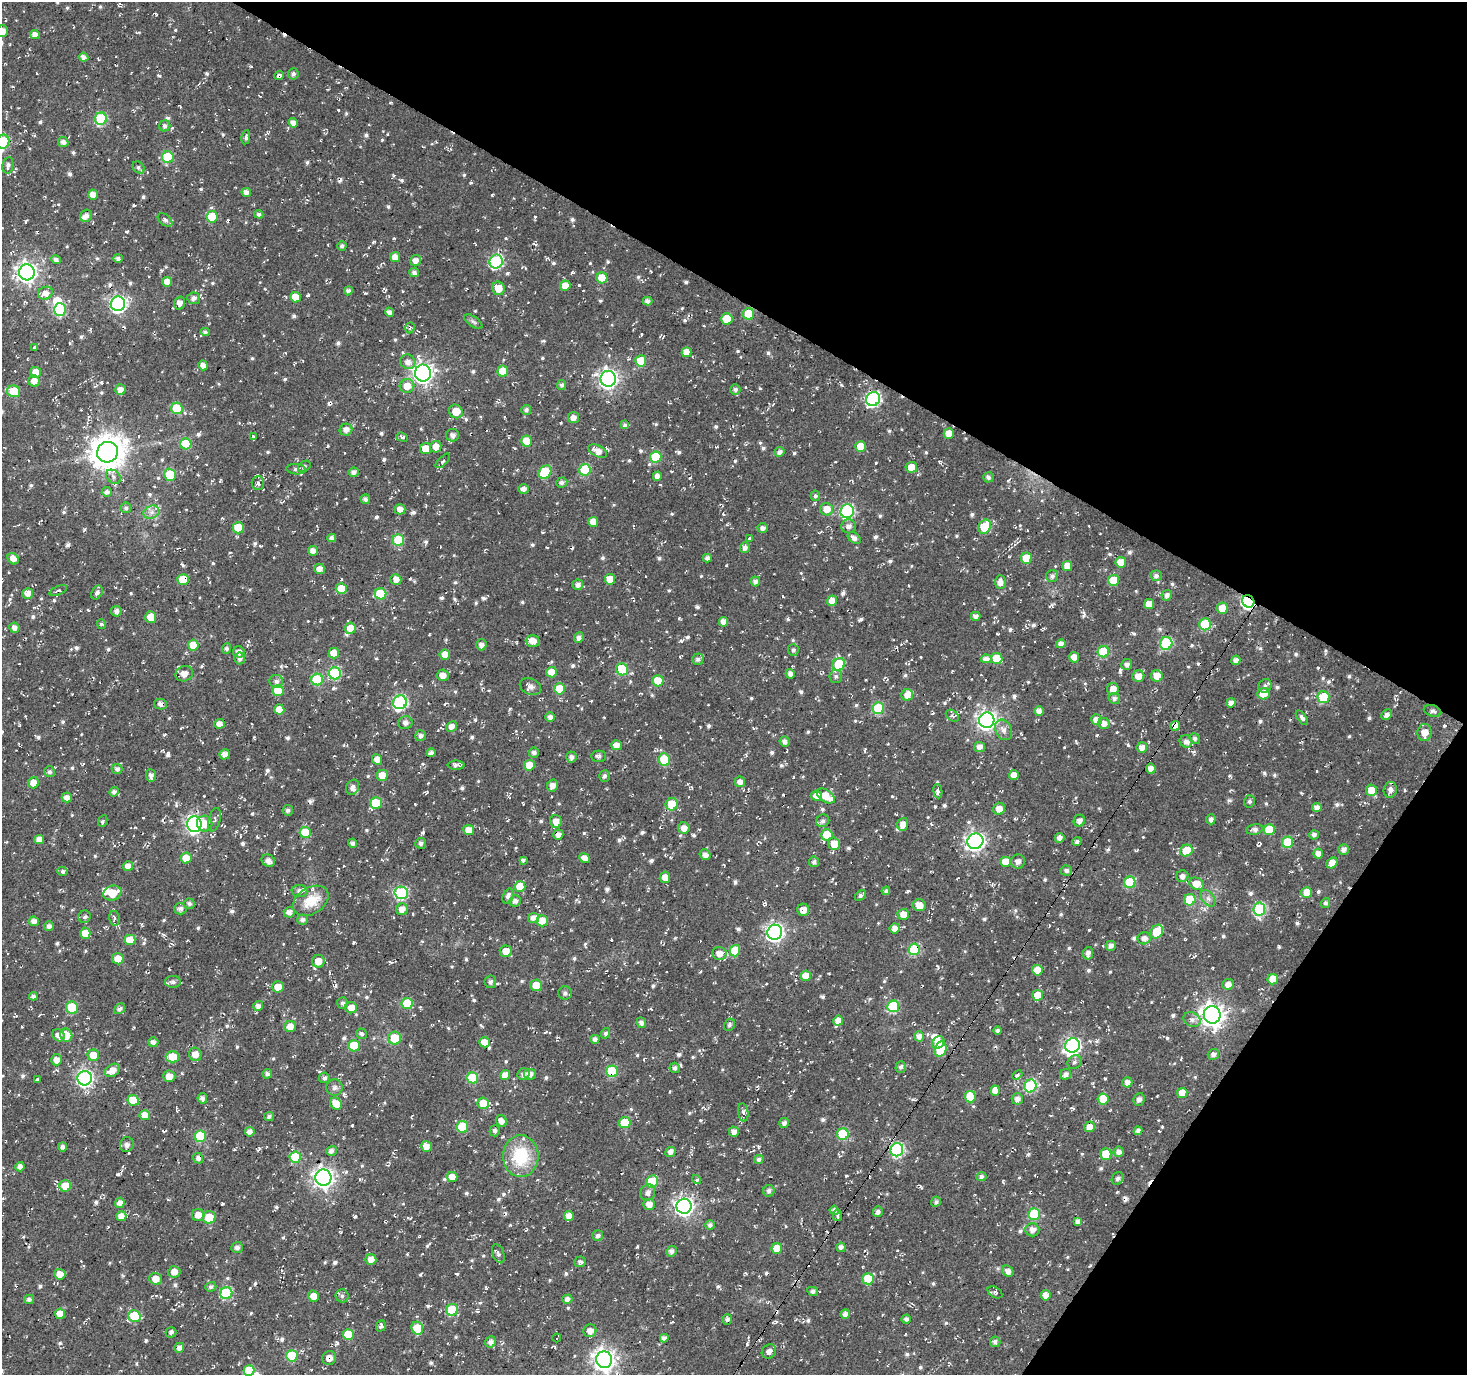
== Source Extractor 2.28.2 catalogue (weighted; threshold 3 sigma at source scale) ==
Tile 8 of 4 x 4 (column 4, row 2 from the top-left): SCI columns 4399-5863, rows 3003-4375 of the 5863 x 5936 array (HDU 1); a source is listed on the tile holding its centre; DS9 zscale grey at full resolution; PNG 1469 x 1377 px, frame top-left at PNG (2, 2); each listed source drawn as its Kron ellipse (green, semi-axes under 4 px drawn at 4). Shown black and unused: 30% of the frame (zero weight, under 2 of 3 exposures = <1% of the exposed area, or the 3 px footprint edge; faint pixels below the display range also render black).
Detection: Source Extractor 2.28.2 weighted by HDU 2 'WHT'; one run over the whole footprint, this tile lists its part. Background -0.00386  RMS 0.0082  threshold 0.037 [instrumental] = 3 sigma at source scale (4.5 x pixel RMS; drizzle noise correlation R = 1.50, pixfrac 1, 0.0396/0.0396 arcsec/px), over >= 5 px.
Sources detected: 1055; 3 inside a brighter object's white glare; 36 cosmic-ray / hot-pixel residue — neither listed nor drawn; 11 inside a brighter listed object's ellipse — not listed separately; of the other 1005, all 500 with FLUX_AUTO >= 2.1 (the completeness limit of this list) listed and drawn (505 fainter detections not listed), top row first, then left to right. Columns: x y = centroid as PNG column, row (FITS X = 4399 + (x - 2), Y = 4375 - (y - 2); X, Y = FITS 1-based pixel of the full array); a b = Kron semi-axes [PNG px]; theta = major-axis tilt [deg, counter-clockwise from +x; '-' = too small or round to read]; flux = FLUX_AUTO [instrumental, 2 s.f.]
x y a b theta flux
2 31 6 5 - 7.8
35 35 5 4 - 4.8
84 57 5 4 - 4.2
293 74 5 5 - 2.5
279 76 4 4 - 4.3
101 119 6 6 - 65
293 123 5 4 - 4.9
165 126 5 5 - 2.9
246 137 7 4 79 2.2
3 142 7 6 - 57
63 142 5 5 - 3.9
168 157 6 5 - 50
8 165 8 5 80 2.6
139 167 7 5 -46 2.2
246 192 5 4 - 4.4
93 195 5 5 - 7.3
259 214 4 4 - 2.4
86 216 6 5 - 4
212 217 5 5 - 28
165 220 8 5 -40 3.2
342 246 4 4 - 2.5
395 257 5 5 - 6.9
56 259 5 4 - 2.8
118 259 5 4 - 2.4
415 261 5 5 - 5.3
496 262 7 6 - 100
27 272 8 7 - 440
414 272 5 4 - 2.9
602 278 5 5 - 16
167 282 5 5 - 7.6
565 286 5 5 - 8.8
498 288 7 6 - 12
348 291 4 4 - 3.1
45 293 8 6 25 6.4
295 297 5 5 - 12
194 298 6 6 - 3.5
648 301 5 4 - 3.5
179 303 6 5 - 5.5
118 304 7 7 - 230
60 310 6 6 - 59
389 312 4 4 - 3.6
749 314 6 5 - 31
727 319 6 5 - 19
473 322 10 5 -35 2.2
410 328 5 4 - 2.2
205 332 4 4 - 2.2
34 347 3 3 - 19
686 352 5 5 - 7
641 361 6 5 - 23
408 362 8 7 - 4.9
203 365 5 4 - 5.8
503 371 5 5 - 13
36 372 5 5 - 12
423 373 8 8 - 420
608 379 8 7 - 370
34 381 6 5 - 7.2
562 385 5 4 - 2.5
407 386 7 7 - 9.2
120 389 5 5 - 5
735 389 5 5 - 2.2
14 391 7 5 -21 32
873 399 7 6 - 140
177 408 6 5 - 34
526 410 5 4 - 2.2
456 411 7 6 - 13
573 418 5 5 - 5.6
625 425 4 4 - 2.2
346 430 6 6 - 4.7
949 433 5 5 - 7.3
453 435 6 6 - 4.8
253 436 3 3 - 3.3
402 437 6 4 -17 2.2
527 441 5 5 - 18
186 444 6 5 - 23
861 446 5 5 - 17
436 447 6 5 - 7
426 449 5 5 - 11
598 451 10 5 -28 7.6
107 452 11 10 - 1600
780 452 5 5 - 3.9
656 457 6 5 - 32
443 461 9 4 46 2.3
304 466 7 5 34 2.1
911 467 5 5 - 9.7
296 469 9 5 -4 2.2
585 470 6 5 - 41
353 472 5 5 - 3.7
545 472 7 6 - 45
170 475 6 5 - 29
657 476 4 4 - 4.8
114 477 8 6 -40 3.2
988 477 5 5 - 2.9
562 482 5 5 - 2.8
258 483 7 6 - 2.4
524 489 5 5 - 3.9
107 492 5 5 - 3.3
815 496 5 5 - 2.1
365 499 5 4 - 2.7
126 508 5 5 - 2.1
400 509 5 5 - 5
827 509 6 6 - 10
847 511 7 6 - 120
151 512 8 6 21 3.8
593 522 5 5 - 9
848 526 7 7 - 4.2
985 527 7 5 59 29
238 528 5 5 - 23
763 528 5 5 - 3.7
332 538 4 4 - 3.5
854 538 7 5 -37 3.9
750 539 3 3 - 12
398 540 6 6 - 39
745 547 5 5 - 3.5
313 551 5 4 - 5.3
707 558 4 4 - 3.2
1026 558 5 5 - 22
13 559 6 5 - 6.7
1121 562 5 5 - 9.7
1067 566 5 5 - 8.3
319 569 5 5 - 6
1052 576 6 6 - 2.9
1156 576 5 5 - 3
183 579 6 5 - 19
396 579 6 5 - 5.8
610 579 5 5 - 12
1113 580 5 5 - 21
755 581 5 5 - 2.9
1000 582 7 5 89 5.8
578 585 5 5 - 4
341 588 5 5 - 14
58 590 9 4 24 2.2
28 593 5 5 - 6.5
97 593 7 5 60 2.7
381 594 6 5 - 39
1167 595 5 5 - 3.3
832 601 5 5 - 7.3
1248 601 6 5 - 140
1149 604 5 5 - 8
1222 608 5 5 - 16
116 611 5 5 - 3.6
976 616 5 4 - 3.9
151 617 6 5 - 12
724 622 5 4 - 5.7
101 624 5 4 - 2.1
1205 624 6 6 - 43
14 628 5 5 - 4.4
350 628 5 5 - 10
579 638 5 4 - 3.5
533 641 7 5 0 9.1
1166 643 6 6 - 67
1061 644 4 4 - 4.9
193 645 5 5 - 16
481 645 5 5 - 3.8
227 649 5 4 - 2.7
793 650 6 5 - 2.3
239 652 6 5 - 4.9
1103 652 5 5 - 43
334 653 5 5 - 12
445 655 5 5 - 9.8
1074 657 5 5 - 9.4
240 658 6 5 - 3.2
997 658 5 5 - 19
698 659 6 5 - 2.8
986 659 5 4 - 6.2
1236 660 4 4 - 5.1
839 664 6 6 - 48
1127 664 5 5 - 3.4
622 669 6 5 - 38
551 672 5 5 - 12
335 673 6 6 - 58
184 674 9 7 20 7.1
790 674 5 4 - 3.8
443 675 6 5 - 6.2
836 676 6 6 - 2.2
1138 676 6 6 - 6.7
1157 676 6 5 - 9.5
317 679 6 6 - 44
276 681 7 6 - 3.3
658 681 5 5 - 23
1265 686 7 6 - 3
530 687 11 8 -25 3.8
559 689 5 5 - 23
1113 689 6 6 - 7
278 691 5 5 - 20
1263 694 6 5 - 11
907 695 6 6 - 6.8
1323 697 6 6 - 44
1114 698 6 5 - 3
400 702 7 6 - 130
1231 703 5 4 - 4.2
160 704 6 5 - 3.8
878 708 6 6 - 50
279 709 5 5 - 7.8
1039 711 5 5 - 4.5
1432 711 9 5 -17 2.5
1387 714 6 4 45 3.7
952 716 7 5 -39 2.1
550 717 5 4 - 3.7
1302 718 8 4 -55 2.3
987 720 8 7 - 340
1097 720 5 5 - 7
405 723 7 6 - 3.4
1104 723 6 5 - 5.6
219 724 5 5 - 5.9
452 726 6 5 - 5.9
1175 726 5 4 - 12
1004 730 11 8 -62 4.7
1425 733 8 7 - 8.3
421 736 5 5 - 2.9
1195 738 5 5 - 2.1
1186 741 6 6 - 4.1
785 742 5 5 - 3.5
616 745 5 5 - 6.4
980 747 5 5 - 5.4
1142 747 5 5 - 5.4
431 753 4 4 - 2.9
534 753 5 5 - 3.4
224 754 5 5 - 5.3
598 756 7 5 0 2.3
571 757 5 5 - 3.6
377 759 5 5 - 7.1
664 759 6 5 - 32
456 765 8 4 0 2.7
529 765 5 5 - 15
1151 768 5 5 - 6.2
117 769 5 5 - 3.1
49 772 5 5 - 2.4
151 775 6 5 - 3.6
382 775 5 5 - 12
1014 775 5 5 - 6.5
604 776 6 5 - 2.5
740 782 5 5 - 4.9
34 783 5 5 - 10
553 786 6 5 - 4.7
352 787 8 6 62 3.7
1371 790 5 5 - 12
1390 790 8 6 79 4.6
938 791 7 4 -82 3.2
114 792 5 4 - 2.9
816 796 5 5 - 7.5
826 796 10 6 -33 14
67 798 5 5 - 5.5
1249 801 6 5 - 2.3
376 803 6 6 - 30
672 804 6 6 - 23
1317 808 5 4 - 4.7
999 809 6 6 - 6.5
288 810 5 5 - 2.6
1211 819 5 4 - 3.8
214 820 12 6 76 2.6
103 821 6 4 66 2.2
556 821 6 5 - 6.6
823 821 6 6 - 2.8
1079 821 6 5 - 4
194 824 8 7 - 210
205 824 8 7 - 9.2
903 824 6 5 - 6.8
684 828 6 5 - 6.2
1254 829 8 5 12 3.8
469 830 5 5 - 8.9
1269 830 5 5 - 19
305 832 5 5 - 27
558 835 5 5 - 4.9
827 835 5 5 - 25
1314 835 5 4 - 3.1
1060 838 5 4 - 3.8
39 839 5 4 - 5.9
975 841 8 7 - 310
1077 842 4 4 - 2.5
1288 842 5 5 - 32
353 843 4 4 - 2.8
421 843 5 5 - 2.8
834 844 6 5 - 13
1344 849 5 5 - 3.9
1186 851 6 5 - 19
1318 854 5 5 - 5.5
705 855 6 5 - 4.4
186 858 5 5 - 9.4
584 858 5 4 - 6.4
523 860 4 4 - 2.5
268 861 7 6 - 5.5
1018 861 7 7 - 4
814 862 5 5 - 2.6
1006 862 5 5 - 10
1332 863 6 5 - 8.5
128 866 5 5 - 5.2
1066 870 5 5 - 2.7
63 871 5 4 - 3.1
1182 876 6 6 - 4.3
665 877 6 5 - 6.8
1130 882 6 5 - 34
1197 884 7 6 - 11
520 886 5 5 - 15
299 891 8 6 -3 4.1
886 891 4 4 - 2.1
1307 892 5 5 - 10
112 893 9 7 20 16
401 893 7 6 - 90
508 896 8 5 66 3.7
861 896 6 4 43 2.8
1208 898 9 6 -54 3.1
1190 900 6 5 - 21
311 901 19 13 31 19
515 901 6 5 - 3.8
1326 903 5 4 - 2.3
189 904 6 5 - 2.6
919 905 6 6 - 9
180 909 6 5 - 3.6
402 909 6 5 - 5.9
1259 909 7 6 - 84
803 910 6 6 - 4.9
289 912 5 5 - 4.8
903 914 6 5 - 7.7
85 917 6 6 - 2.6
115 918 8 5 -79 2.2
534 918 5 5 - 6.2
302 920 5 5 - 3.1
34 921 5 5 - 4.8
542 921 5 5 - 17
49 926 5 4 - 3.4
895 928 5 5 - 6.3
775 932 7 7 - 280
1157 932 7 5 58 31
85 933 5 5 - 9.9
1144 938 6 6 - 5.2
130 940 5 5 - 16
1111 946 5 5 - 4
914 949 5 5 - 55
735 950 6 5 - 25
506 951 6 6 - 8.3
719 953 7 6 - 6.5
1088 953 6 5 - 4.2
118 959 6 5 - 12
318 961 6 6 - 9.6
1037 970 5 5 - 14
806 976 5 5 - 9.8
1273 979 5 5 - 12
173 982 8 6 0 3.3
490 982 6 6 - 2.5
1228 984 6 5 - 5.4
536 985 6 5 - 11
278 987 6 5 - 8.9
565 993 7 6 - 3.1
1038 995 5 5 - 12
33 996 4 4 - 2.6
343 1003 6 5 - 2.5
407 1003 5 5 - 26
258 1006 5 5 - 4.1
893 1006 6 6 - 52
72 1008 6 6 - 41
351 1008 6 5 - 8
120 1009 6 5 - 2.9
1212 1015 9 8 - 600
1192 1020 9 7 -21 4
838 1021 5 5 - 7
641 1023 5 4 - 3.2
729 1025 6 5 - 2.1
290 1026 6 5 - 8.1
998 1030 4 4 - 2.3
605 1033 5 4 - 2.2
361 1034 5 5 - 2.5
58 1035 6 5 - 5.6
66 1035 7 6 - 14
919 1036 5 5 - 4.5
395 1038 6 6 - 24
595 1039 4 4 - 2.8
153 1042 5 5 - 3.6
485 1042 5 5 - 9.5
938 1042 7 5 51 5.8
1072 1045 7 7 - 200
354 1046 5 5 - 30
940 1049 7 6 - 35
195 1054 7 6 - 8.6
1213 1054 6 5 - 3.6
93 1055 6 5 - 13
172 1057 6 5 - 19
57 1060 5 5 - 5.8
1074 1062 7 6 - 2.6
901 1067 6 5 - 2.3
675 1068 5 5 - 2.9
112 1070 8 6 34 8.2
612 1071 6 5 - 46
267 1074 5 4 - 2.8
523 1074 6 6 - 3.5
530 1074 6 5 - 4.2
1066 1074 6 5 - 4
505 1075 5 5 - 7.8
1017 1075 6 4 44 2.5
169 1076 6 5 - 7.1
85 1078 7 7 - 210
324 1078 5 5 - 2.6
472 1078 6 5 - 37
37 1080 4 3 - 3.4
1127 1082 5 5 - 4.6
1030 1086 7 6 - 73
335 1088 8 8 - 3.1
995 1091 5 4 - 6.2
1182 1093 5 5 - 10
970 1097 5 5 - 19
202 1098 5 4 - 3.5
1017 1099 6 5 - 4.7
1103 1099 5 5 - 20
1139 1099 6 5 - 3.2
133 1100 6 5 - 19
483 1103 6 5 - 16
336 1104 6 5 - 13
743 1113 9 5 -82 3.2
145 1115 5 5 - 11
269 1116 5 4 - 2.2
501 1121 6 5 - 5.8
625 1123 6 5 - 25
784 1123 5 5 - 3.4
462 1127 6 5 - 38
1090 1127 5 5 - 8.2
495 1131 5 5 - 2.6
1138 1131 4 4 - 3.6
250 1132 5 4 - 4.4
734 1132 5 5 - 4.4
843 1134 6 5 - 48
200 1136 6 5 - 47
127 1145 7 6 - 3.6
426 1146 6 5 - 7.5
63 1147 4 4 - 3.7
897 1150 7 6 - 120
331 1151 5 5 - 3.7
671 1152 5 4 - 5.1
1119 1152 5 5 - 4.5
1106 1154 5 5 - 23
521 1156 21 17 -89 41
295 1157 5 5 - 33
198 1158 5 5 - 3.2
759 1159 5 4 - 2.6
20 1167 5 4 - 4
452 1177 5 5 - 7.9
981 1177 5 4 - 2.3
323 1178 8 8 - 420
697 1179 4 4 - 3.5
1118 1179 7 5 65 3.2
652 1182 6 5 - 35
65 1186 6 5 - 15
769 1191 6 5 - 2.9
648 1193 8 7 - 3.8
936 1202 5 5 - 2.1
120 1203 5 5 - 5
649 1204 6 5 - 6.5
684 1206 7 7 - 300
834 1210 4 4 - 3.2
878 1212 5 5 - 3
1034 1214 6 6 - 47
198 1215 6 6 - 7.4
837 1215 6 4 82 2.3
121 1216 5 5 - 7.1
569 1216 5 5 - 7.1
209 1217 6 6 - 19
1078 1221 4 4 - 3.9
710 1225 5 4 - 2.8
1032 1230 7 6 - 4.6
598 1236 5 5 - 2.8
237 1247 6 5 - 3.1
841 1247 4 4 - 3.8
777 1248 5 5 - 11
671 1251 5 5 - 3.3
498 1254 10 5 -68 2.5
371 1259 5 5 - 7.7
580 1262 5 5 - 2.4
1008 1271 6 5 - 5
174 1272 6 6 - 6.8
60 1274 5 5 - 7.5
155 1279 6 6 - 7.3
868 1279 5 5 - 31
211 1287 5 4 - 2.2
813 1291 5 4 - 2.6
995 1292 8 5 -32 2.1
226 1293 6 5 - 65
1046 1295 5 5 - 4.8
313 1296 6 5 - 7.2
342 1296 6 6 - 2.5
29 1299 5 4 - 2.6
567 1299 5 4 - 4.1
452 1310 6 5 - 38
60 1314 5 5 - 10
845 1314 5 4 - 4.1
134 1316 6 6 - 28
727 1319 5 5 - 3.4
906 1319 4 4 - 2.7
381 1326 6 4 69 2.6
417 1328 6 5 - 24
590 1331 6 6 - 5.8
171 1332 5 5 - 2.5
348 1335 5 5 - 22
557 1338 4 3 - 10
664 1338 4 4 - 3.5
491 1342 6 5 - 4.2
995 1342 5 5 - 2.6
179 1348 5 5 - 3.9
769 1351 8 6 44 3.9
292 1356 6 5 - 38
329 1358 7 7 - 5.1
604 1360 8 8 - 550
249 1370 5 5 - 16
Overlapping masked pixels (flux is a lower limit): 13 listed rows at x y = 279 76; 183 579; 1248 601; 160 704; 1175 726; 558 835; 914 949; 72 1008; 66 1035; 612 1071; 897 1150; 323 1178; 329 1358
Isophote crosses this tile's border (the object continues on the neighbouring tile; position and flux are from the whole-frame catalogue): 4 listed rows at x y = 2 31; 3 142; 604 1360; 249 1370